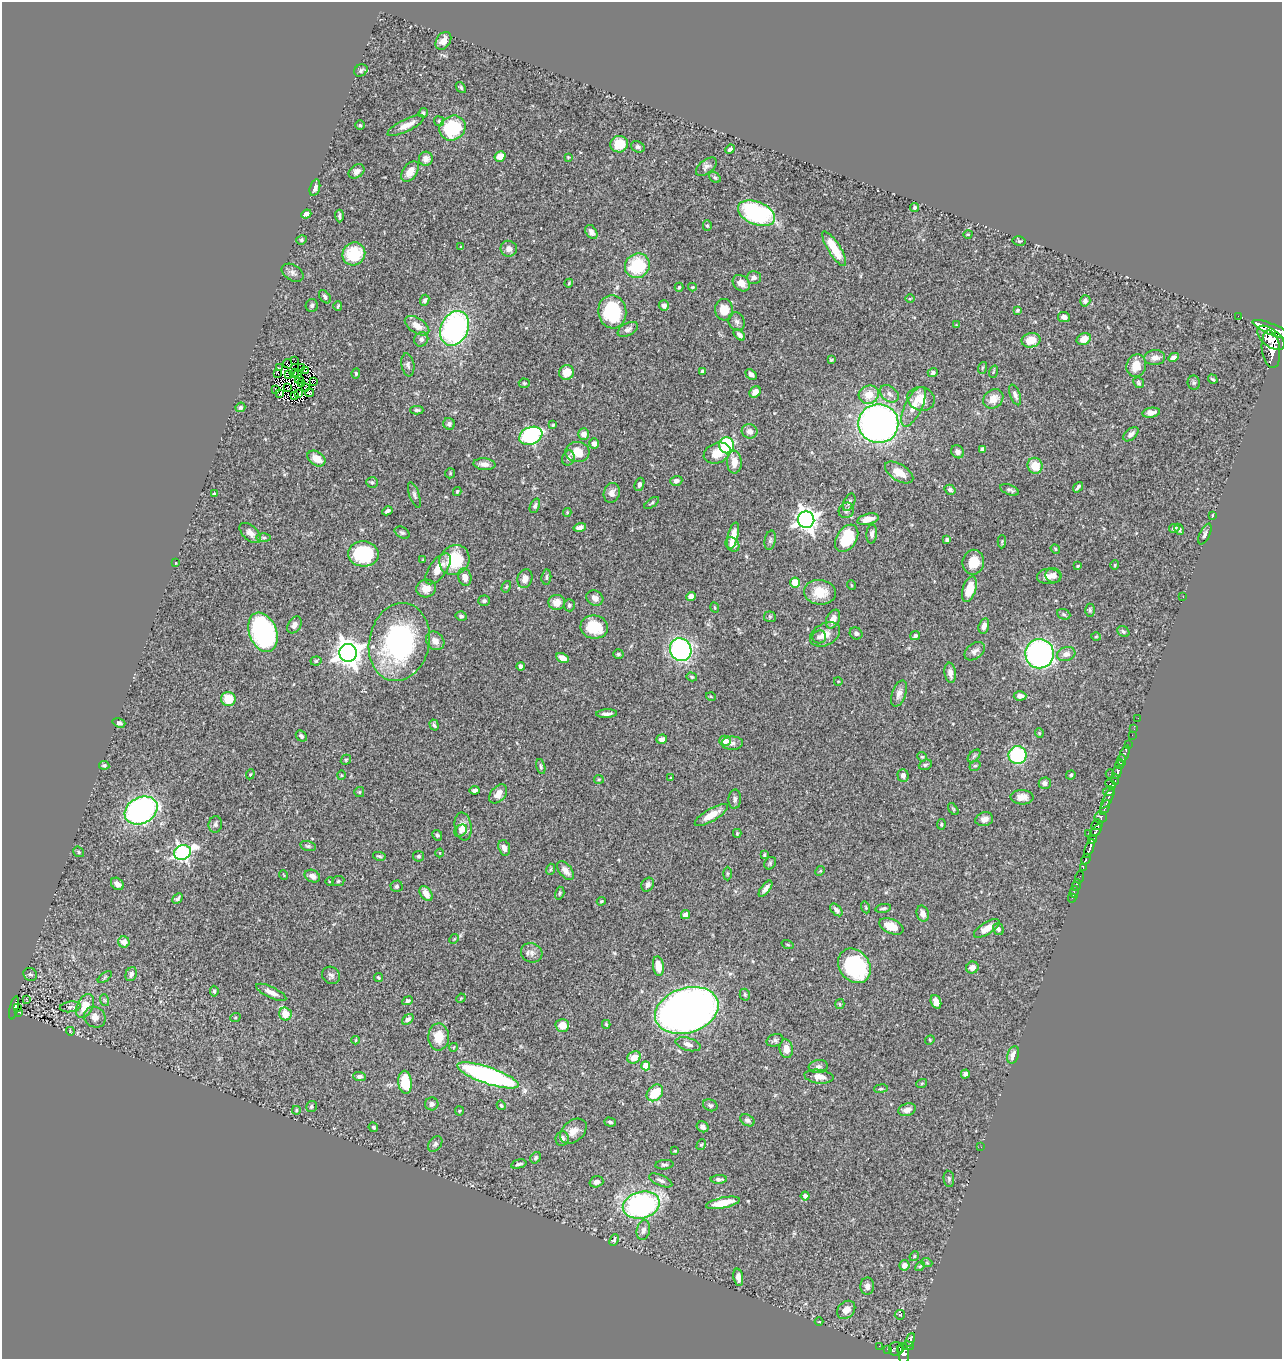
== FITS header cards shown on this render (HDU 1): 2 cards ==
NAXIS1  =                 1280
NAXIS2  =                 1357

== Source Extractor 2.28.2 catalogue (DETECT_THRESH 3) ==
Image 1280 x 1357 px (HDU 1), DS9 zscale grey, 1 PNG px = 1 image px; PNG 1284 x 1361 px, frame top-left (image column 1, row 1357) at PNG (2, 2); each listed source drawn as its Kron ellipse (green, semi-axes under 4 px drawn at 4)
Background 0.457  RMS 0.024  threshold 0.0705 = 3 sigma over >= 5 px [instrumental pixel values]
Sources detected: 421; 5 with non-positive FLUX_AUTO (blend fragments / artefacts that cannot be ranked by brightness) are neither listed nor drawn; the other 416 listed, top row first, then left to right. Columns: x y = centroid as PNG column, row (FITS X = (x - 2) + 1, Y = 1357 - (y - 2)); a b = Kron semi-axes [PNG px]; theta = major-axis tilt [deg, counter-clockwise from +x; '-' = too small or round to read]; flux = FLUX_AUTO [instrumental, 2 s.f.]
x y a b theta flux
443 41 10 7 57 13
361 70 7 5 31 4.5
461 87 6 4 -50 2.5
423 113 5 4 - 2.9
439 121 5 5 - 2.5
360 125 5 5 - 2.4
406 126 20 6 26 16
452 128 13 12 - 99
619 144 9 8 - 34
638 147 7 5 -25 3.9
730 149 5 3 - 2.9
500 156 6 5 - 17
568 157 3 3 - 1.2
426 159 7 7 - 8.3
706 167 12 6 38 5.9
357 171 9 6 35 6.4
410 171 11 7 54 17
715 177 6 4 -39 3
315 188 8 5 73 6.5
915 208 4 4 - 2.4
757 213 19 11 -22 190
306 214 5 4 - 7.1
339 216 6 3 -89 3.1
707 226 5 4 - 2.6
591 232 7 5 -57 6.4
968 234 4 3 - 1.3
301 240 5 4 - 2.6
1019 241 6 5 - 2
461 247 4 4 - 1.4
509 249 8 8 - 8.5
834 249 20 6 -58 43
354 254 12 11 - 62
637 266 13 12 - 79
293 273 12 7 -32 6.3
754 277 7 6 - 6.2
569 283 4 3 - 1.4
741 283 9 7 -39 13
679 287 4 3 - 2.1
692 287 4 3 - 1.7
325 297 7 5 -53 4
910 298 5 3 - 1.7
425 300 6 4 66 3.7
1085 301 6 5 - 5.7
312 305 6 6 - 3.2
338 306 4 2 - 1.9
664 306 5 5 - 6.6
724 310 11 9 -84 24
1018 310 3 3 - 3.1
612 312 16 14 -82 110
1238 316 2 2 - 2.2
1064 317 6 5 - 6.5
737 322 9 7 -63 5.4
957 325 4 3 - 1.7
417 326 14 7 -32 15
455 328 18 13 64 320
628 329 11 6 27 6.1
1273 330 22 5 -22 730
739 335 7 4 -43 5.4
1271 338 16 8 -38 1700
421 339 7 7 - 4.9
1084 339 7 5 25 16
1031 340 9 7 11 24
1271 349 19 9 -83 1300
1174 357 6 4 28 5.7
1155 358 10 7 3 10
831 360 4 4 - 1.9
295 361 3 2 - 1600
288 364 5 2 - 4.2
408 365 11 6 -81 5.7
1136 366 11 9 72 22
301 367 3 2 - 1.4
279 368 3 2 - 3.1
982 368 6 3 71 2
305 371 3 2 - 0.9
566 372 7 7 - 22
702 372 4 3 - 5.8
993 372 6 3 71 1.5
278 373 3 2 - 1.4
294 373 4 3 - 2.5
356 373 5 4 - 2.5
933 373 5 4 - 3.5
289 374 4 2 - 0.076
751 374 6 4 -39 5.4
298 375 3 2 - 1.8
1213 379 5 3 - 2
299 380 4 2 - 0.68
314 382 3 2 - 1.5
301 383 3 3 - 1.1
524 383 5 4 - 2.2
1139 383 6 5 - 2.5
1194 383 7 6 - 3.1
287 387 3 2 - 0.6
305 388 3 2 - 2.2
275 389 2 2 - 25
755 392 6 5 - 11
309 393 4 3 - 2.2
280 394 3 2 - 0.99
299 394 4 2 - 0.97
889 394 10 7 -37 8.1
869 395 10 9 - 24
1015 395 11 5 -70 5.5
295 396 3 2 - 1.3
921 399 14 11 -18 24
993 399 11 9 39 19
240 407 5 4 - 3
913 407 21 8 64 24
417 410 6 4 0 2.9
1151 413 9 5 9 8.5
449 424 6 5 - 4.3
878 424 20 19 - 670
553 425 4 3 - 2.1
749 431 8 7 - 9.6
584 434 6 5 - 11
1131 434 9 5 42 7
531 436 12 8 22 190
594 443 5 5 - 6.2
727 445 8 7 - 160
982 449 4 4 - 5.4
577 452 12 10 -4 24
957 452 7 6 - 6.6
717 453 14 10 22 25
316 458 10 7 -34 18
568 458 8 6 73 4.3
734 462 11 7 -87 18
484 464 11 6 -6 9
1035 466 8 7 - 29
899 472 16 8 -33 25
450 473 5 5 - 2
676 481 6 5 - 5.5
372 482 6 5 - 2.9
639 484 7 4 69 4.7
1078 487 6 3 51 3.6
950 490 5 4 - 4.4
1010 490 10 5 -21 4.1
457 492 4 3 - 1.8
612 493 10 8 73 9.1
214 494 4 3 - 2.5
414 495 13 5 -71 4.5
849 502 9 5 62 4.9
652 503 8 3 35 2.4
535 506 7 4 68 3.8
846 510 8 7 - 5.3
387 511 5 3 - 3.7
567 512 4 4 - 1.4
1213 515 4 2 - 1.1
868 519 11 5 14 17
806 520 8 8 - 1100
580 527 6 4 15 6.6
1174 528 5 4 - 4.4
1179 529 6 4 -64 3.1
250 533 13 7 -42 8.2
402 533 8 5 -30 3.2
872 534 9 5 86 5.6
1205 534 11 5 65 5.1
733 536 13 5 76 15
264 537 7 3 -1 2.2
847 538 15 10 57 65
770 540 10 5 78 4
947 540 4 4 - 4.2
1002 542 7 3 88 1.9
732 544 8 6 -47 13
1055 549 5 4 - 2
363 554 15 12 -3 130
423 560 4 3 - 1.8
455 560 16 14 47 63
973 562 12 10 80 28
175 563 4 2 - 1.1
1115 565 4 4 - 1.5
1078 566 4 3 - 1.9
438 569 18 8 54 23
1049 576 12 7 2 11
1053 576 8 7 - 7.6
465 577 9 6 -75 11
546 577 7 5 84 3.2
525 579 9 7 70 12
795 582 5 5 - 30
851 585 5 3 - 1.4
506 587 6 4 58 2
426 588 10 9 - 15
969 589 13 6 73 30
820 592 16 12 -6 32
691 597 5 4 - 13
1183 597 3 2 - 2.4
595 598 9 7 -26 7.8
484 601 6 5 - 3.3
557 603 8 7 - 14
569 605 6 5 - 3.6
715 608 5 2 - 1.3
1090 610 6 4 -89 2.7
1064 614 7 5 -23 2.8
461 616 5 5 - 3.7
770 617 6 5 - 2.3
833 619 10 6 64 14
294 625 9 6 57 7.9
984 626 8 5 75 8
594 627 13 11 -7 51
263 632 20 13 -68 260
1123 632 6 5 - 2.7
856 633 6 5 - 4.9
825 634 16 11 28 17
915 636 5 4 - 3.2
819 637 7 6 - 4.4
1096 637 5 3 - 1.2
435 641 10 8 -47 11
399 642 39 30 78 260
681 650 12 10 -62 310
975 651 11 7 38 7.1
348 653 9 9 - 1700
618 654 5 4 - 2.9
1040 654 14 14 - 400
1066 654 9 7 15 9.5
563 658 6 4 -29 11
316 661 5 4 - 2.5
521 666 4 4 - 4.4
950 673 10 5 -83 8.5
692 677 5 4 - 2.5
838 681 4 3 - 1.1
899 694 14 7 69 8.9
1020 696 6 4 2 6.7
711 697 5 3 - 1.4
228 699 7 7 - 34
606 714 10 4 3 6.5
1138 718 2 2 - 3.4
119 723 7 4 -16 5.1
434 725 5 3 - 2.7
1134 729 2 2 - 4.4
1039 733 5 4 - 1.8
1132 735 2 2 - 2.5
301 736 6 5 - 3.5
662 739 5 4 - 5.5
725 741 6 5 - 12
732 743 11 6 2 5.8
1128 745 2 2 - 4.3
1125 753 9 3 67 37
1017 755 9 9 - 130
974 756 7 4 45 2.8
922 757 5 4 - 1.9
346 760 5 4 - 1.9
1122 760 6 4 -85 94
1120 764 5 4 - 310
104 765 5 4 - 2.5
925 765 7 5 20 3.2
975 766 6 5 - 2.6
541 767 8 4 -74 3
1117 772 7 3 74 140
250 774 5 4 - 1.8
1110 774 5 2 - 5.3
341 775 5 3 - 1.4
903 775 6 5 - 7.3
1071 775 4 4 - 2.2
671 778 4 3 - 1.7
599 779 5 4 - 1.8
1115 779 5 4 - 100
1045 783 6 5 - 6.1
1110 784 5 3 - 55
475 790 5 3 - 4.3
1109 791 6 5 - 80
359 792 5 5 - 1.9
498 794 11 7 49 14
1022 797 11 7 -3 10
735 799 10 6 87 4.7
1108 799 11 3 60 140
1105 807 8 3 65 150
953 809 7 3 -53 1.6
141 810 17 13 27 380
711 815 18 6 30 20
1101 817 6 5 - 87
984 819 9 6 13 8.3
215 824 8 6 84 3.8
941 824 5 4 - 1.7
1097 825 6 5 - 380
463 826 14 8 -81 14
461 831 7 5 48 3.7
1096 831 7 3 50 180
737 833 4 3 - 1.8
1088 833 2 2 - 17
437 835 5 4 - 2.8
1092 840 4 3 - 130
308 846 8 4 -14 3
504 848 8 5 -73 8.9
1089 848 10 3 68 350
79 852 6 4 -39 2.5
182 852 8 7 - 440
440 853 4 3 - 1.2
764 855 4 2 - 1.9
379 856 6 4 -11 2.4
418 856 5 5 - 3
1086 859 5 3 - 21
770 863 7 5 48 2.6
1083 867 3 2 - 5.4
550 869 6 3 70 1.9
565 871 11 6 -51 9.2
820 871 5 4 - 1.5
727 873 7 4 90 1.9
284 875 5 3 - 1.2
312 876 8 6 -26 7.5
1080 877 6 2 71 7.8
330 881 4 3 - 1.3
338 881 6 5 - 2.5
117 884 7 5 -42 7.2
648 885 7 6 - 6.6
1077 885 6 2 72 4.7
397 886 6 6 - 3.3
766 889 9 4 53 6.4
1074 892 6 2 73 5.7
560 893 6 4 74 2.4
426 894 8 5 -55 14
178 898 6 3 42 3.1
1072 898 4 3 - 4.7
601 901 4 3 - 1.8
866 907 6 3 -71 1.7
883 908 8 3 11 3.1
836 910 7 4 -46 6.7
923 914 8 6 -73 9.5
685 915 5 4 - 9.4
891 926 13 7 -23 25
987 928 15 6 32 19
998 929 6 5 - 4.9
454 939 5 4 - 1.7
124 942 6 5 - 11
788 945 6 3 -19 1.6
532 953 11 9 -25 8.4
658 966 10 5 -82 21
854 966 18 15 -53 150
972 968 6 5 - 8
30 974 7 6 - 3.3
131 974 7 5 67 6.1
331 975 9 8 - 5.3
105 977 8 4 36 2.6
378 977 4 4 - 1.8
214 991 5 4 - 2.9
271 992 16 5 -25 11
745 995 6 5 - 2.6
461 998 5 4 - 1.3
26 999 3 2 - 2.3
104 1000 6 3 -71 1.6
408 1001 5 4 - 2.9
936 1002 7 5 -69 9.7
840 1004 5 4 - 1.9
85 1006 13 8 63 25
70 1007 10 5 8 4.2
14 1008 12 3 78 80
17 1008 3 2 - 12
687 1010 32 22 18 1100
18 1012 3 2 - 4.6
285 1014 6 6 - 25
95 1017 11 10 - 9.4
235 1018 5 3 - 1.7
408 1019 6 4 40 5.4
606 1024 4 3 - 2.1
562 1025 7 6 - 18
70 1031 4 3 - 1.3
439 1037 13 10 89 28
356 1040 4 3 - 1.3
775 1040 8 6 18 4.5
930 1040 5 4 - 2
688 1044 13 6 -16 8.4
454 1047 4 2 - 1.1
786 1049 9 6 -82 13
1013 1055 9 5 72 12
634 1057 7 6 - 21
646 1066 4 4 - 41
818 1067 9 6 7 5.8
965 1074 4 4 - 3.9
488 1075 32 8 -19 390
359 1076 6 4 -4 5.2
819 1077 14 7 -6 15
405 1082 12 6 -85 53
922 1083 5 3 - 1.6
881 1089 7 3 8 2.2
655 1093 9 7 47 39
432 1104 6 6 - 5.3
501 1105 5 4 - 2.2
710 1105 7 6 - 4.2
311 1107 6 5 - 3.1
296 1110 4 3 - 2
907 1110 9 6 17 10
459 1111 5 4 - 1.9
747 1120 7 5 -29 4
610 1122 6 3 -16 2.7
373 1127 5 4 - 2.8
703 1127 6 5 - 6.2
573 1131 15 10 41 16
562 1139 7 6 - 7.1
435 1144 8 6 51 4.5
701 1144 5 4 - 2
981 1147 2 2 - 3.9
675 1151 3 2 - 1.5
536 1158 6 5 - 2.4
519 1164 8 3 14 3.2
664 1165 9 4 6 3.5
719 1179 8 4 2 4.1
949 1179 8 5 -82 2.9
661 1180 12 5 -24 5.4
596 1182 7 5 16 6.7
805 1196 4 4 - 6.5
723 1203 17 5 12 34
641 1205 19 13 14 330
643 1230 10 6 78 7.2
614 1240 6 4 65 2.3
914 1256 5 4 - 1.8
927 1263 5 3 - 1.6
904 1265 5 5 - 7.9
920 1266 6 3 44 1.9
738 1277 9 4 -81 9
867 1286 8 7 - 9.3
846 1310 10 8 44 13
900 1315 5 4 - 1.6
819 1322 4 3 - 1.4
910 1340 7 3 69 55
879 1346 3 2 - 3.3
908 1346 5 3 - 65
888 1349 4 2 - 12
896 1349 7 7 - 140
901 1349 4 3 - 92
903 1354 11 5 -83 230
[5 non-positive-flux detections neither listed nor drawn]